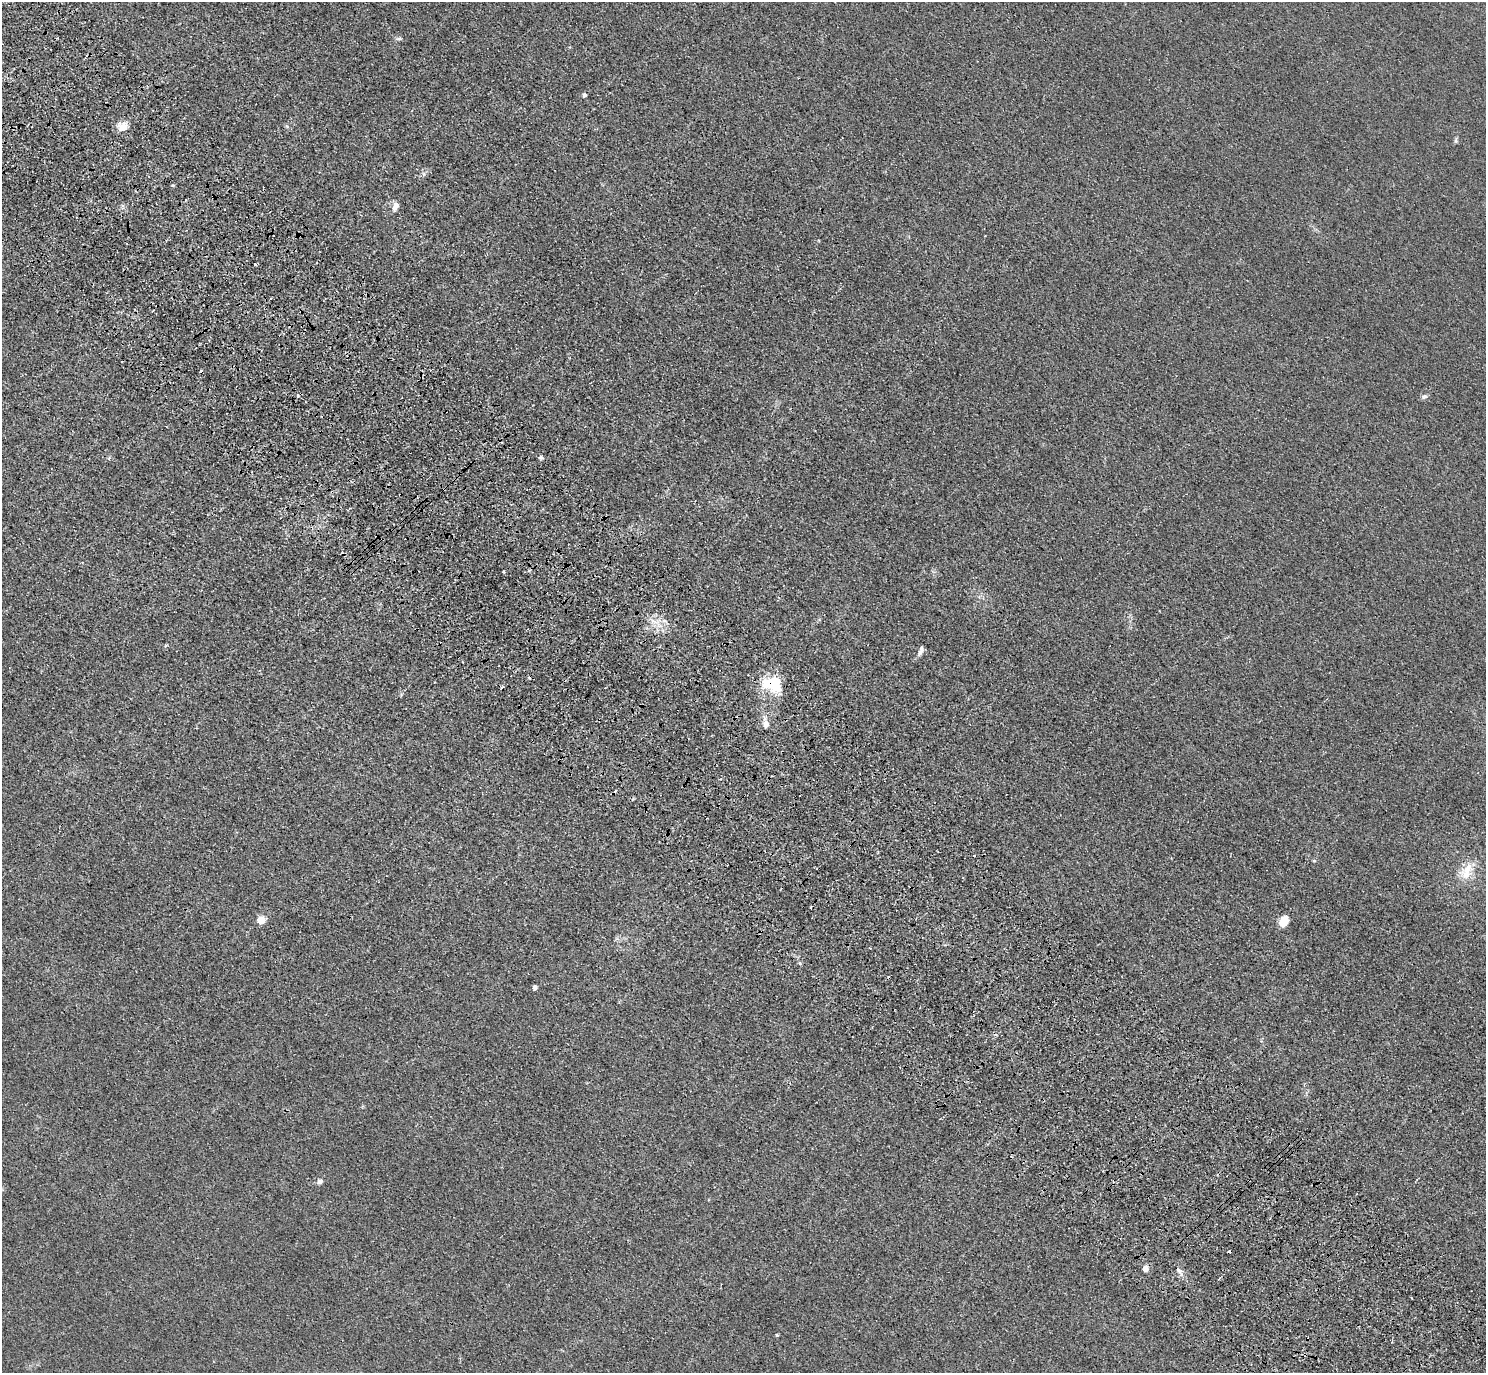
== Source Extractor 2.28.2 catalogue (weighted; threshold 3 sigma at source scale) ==
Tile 11 of 4 x 4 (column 3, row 3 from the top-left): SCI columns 3061-4544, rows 1759-3129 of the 6120 x 6120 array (HDU 1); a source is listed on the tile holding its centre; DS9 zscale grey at full resolution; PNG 1488 x 1375 px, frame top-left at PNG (2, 2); no overlay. Shown black and unused: <1% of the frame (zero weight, under 3 of 4 exposures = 6% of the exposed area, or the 3 px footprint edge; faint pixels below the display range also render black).
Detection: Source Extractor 2.28.2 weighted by HDU 2 'WHT'; one run over the whole footprint, this tile lists its part. Background 0.0132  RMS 0.0053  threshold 0.024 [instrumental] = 3 sigma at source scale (4.5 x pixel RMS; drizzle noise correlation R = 1.50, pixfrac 1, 0.05/0.05 arcsec/px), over >= 5 px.
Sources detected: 32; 5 cosmic-ray / hot-pixel residue — not listed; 2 inside a brighter listed object's ellipse — not listed separately; the other 25 listed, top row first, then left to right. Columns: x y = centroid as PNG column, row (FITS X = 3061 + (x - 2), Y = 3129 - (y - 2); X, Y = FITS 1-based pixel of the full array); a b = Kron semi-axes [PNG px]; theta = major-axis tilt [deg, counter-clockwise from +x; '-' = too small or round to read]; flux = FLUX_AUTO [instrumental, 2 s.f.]
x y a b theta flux
399 39 10 4 0 1.1
584 95 5 5 - 1.2
286 126 6 4 -69 0.75
122 127 13 11 20 5.4
1456 141 8 4 82 0.92
396 206 11 7 66 3.3
255 264 3 3 - 0.65
271 298 3 2 - 0.47
1424 397 8 6 35 1.4
541 457 6 5 - 1.1
504 572 4 2 - 0.57
654 621 17 5 -22 3.8
921 650 13 5 69 2
772 683 26 19 -13 22
766 723 18 8 -84 4.5
720 779 4 3 - 0.63
1468 868 24 13 40 9.4
261 920 5 5 - 16
1284 921 11 8 62 8.6
800 963 5 3 - 0.73
534 988 6 4 87 1.4
319 1181 9 7 26 1.7
1145 1269 4 4 - 6.7
1179 1270 11 6 -27 2
777 1335 4 4 - 0.55
Overlapping masked pixels (flux is a lower limit): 1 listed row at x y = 772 683